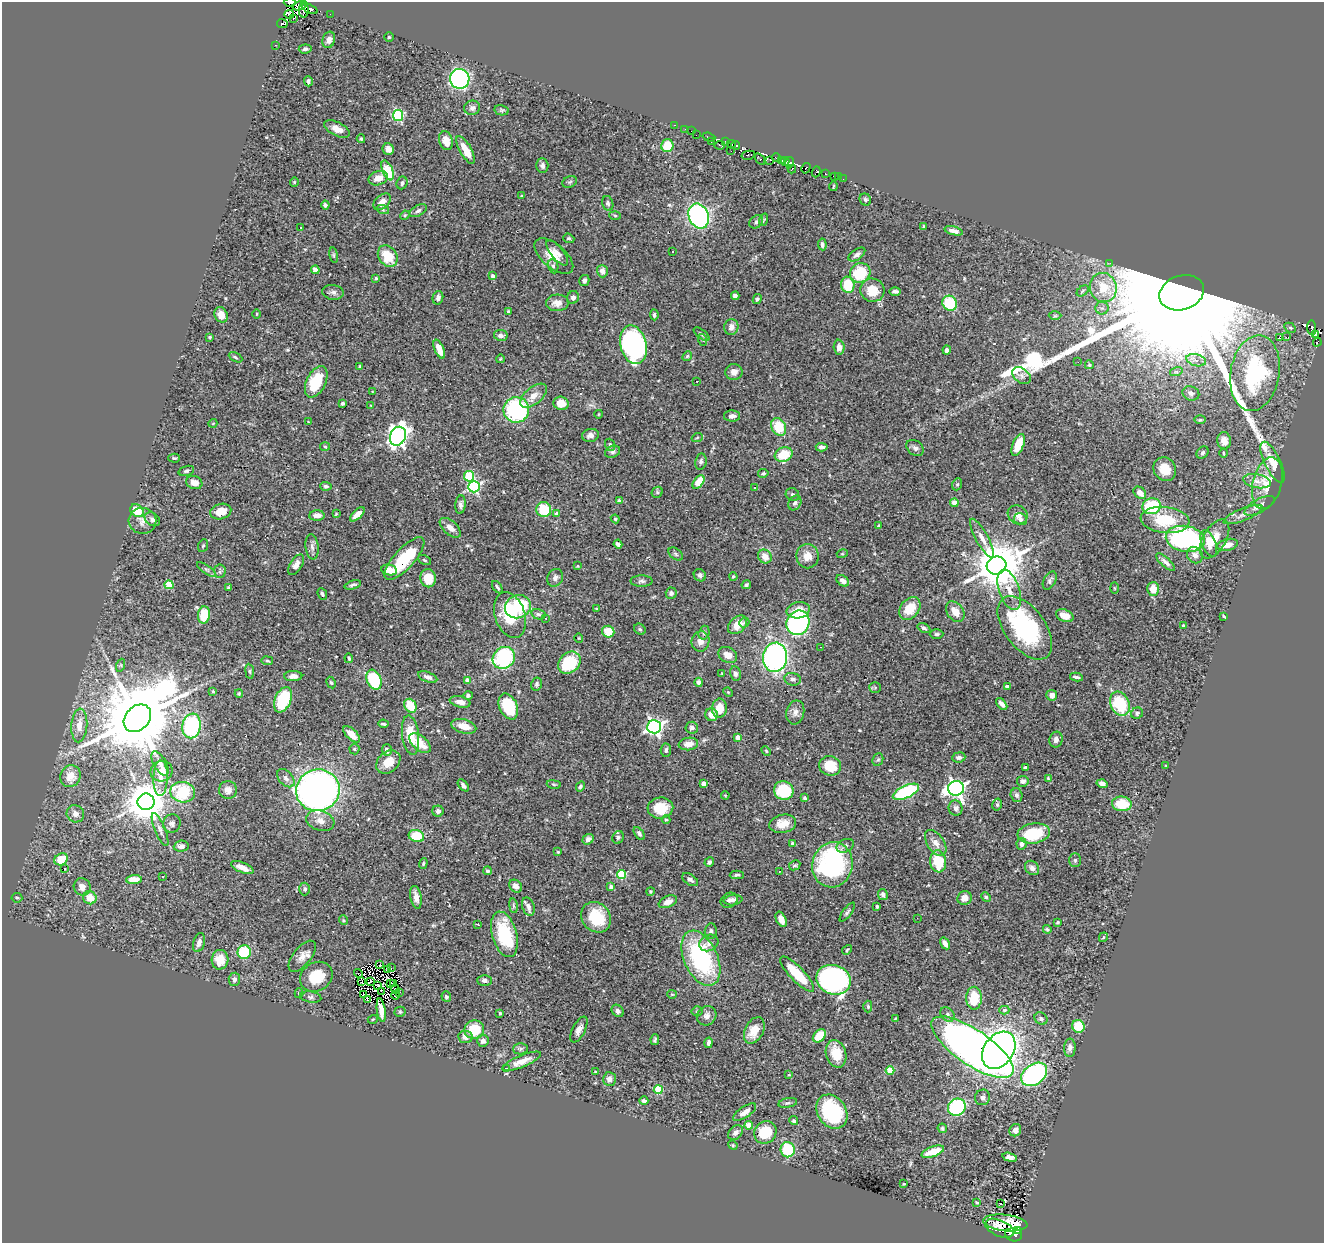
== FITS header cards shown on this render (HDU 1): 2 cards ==
NAXIS1  =                 1322
NAXIS2  =                 1241

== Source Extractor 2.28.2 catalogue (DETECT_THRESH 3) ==
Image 1322 x 1241 px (HDU 1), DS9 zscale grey, 1 PNG px = 1 image px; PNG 1326 x 1245 px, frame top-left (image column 1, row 1241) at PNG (2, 2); each listed source drawn as its Kron ellipse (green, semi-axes under 4 px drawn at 4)
Background 0.502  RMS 0.028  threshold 0.0851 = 3 sigma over >= 5 px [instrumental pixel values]
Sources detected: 523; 17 with non-positive FLUX_AUTO (blend fragments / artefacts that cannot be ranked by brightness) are neither listed nor drawn; of the other 506, the 500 brightest by FLUX_AUTO listed and drawn (6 fainter detections omitted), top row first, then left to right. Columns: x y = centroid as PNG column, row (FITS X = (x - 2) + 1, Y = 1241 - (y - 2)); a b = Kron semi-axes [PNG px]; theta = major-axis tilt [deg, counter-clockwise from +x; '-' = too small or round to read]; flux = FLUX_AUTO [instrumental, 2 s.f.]
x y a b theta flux
290 2 6 2 4 190
300 6 7 3 19 320
310 9 8 3 -25 180
304 10 8 5 90 320
289 14 5 2 - 27
330 14 2 2 - 5.3
293 19 3 2 - 1.9
282 24 5 2 - 49
389 37 4 4 - 2.2
329 40 8 6 73 9.6
275 45 3 2 - 4.5
305 49 6 4 6 4.5
460 79 10 9 - 590
308 81 5 3 - 4.3
472 108 8 7 - 6.3
501 110 7 5 -11 3.5
398 115 5 5 - 180
674 125 3 2 - 12
337 129 14 7 -26 16
685 129 3 2 - 2.3
691 131 2 2 - 4.7
696 135 3 2 - 8
709 137 6 3 -19 28
361 139 4 3 - 2.5
446 141 9 6 -72 20
725 141 3 2 - 17
711 142 2 2 - 7
731 144 4 3 - 97
720 145 5 2 - 31
736 145 4 3 - 290
667 146 6 6 - 46
388 149 6 5 - 13
466 150 15 6 -61 28
731 151 2 2 - 2
748 155 7 2 11 62
776 158 4 3 - 35
760 159 6 3 -56 100
769 160 3 2 - 64
781 160 4 3 - 180
785 161 4 4 - 660
789 163 6 3 79 380
542 166 7 6 - 5.3
806 168 5 2 - 43
792 169 4 3 - 58
388 170 10 5 -66 75
816 172 5 3 - 110
825 174 3 3 - 76
834 176 3 3 - 17
838 177 2 2 - 7.3
378 178 10 7 18 19
843 179 2 2 - 4.6
294 182 4 4 - 1.9
570 182 7 5 22 3.7
402 183 6 5 - 5.3
833 186 4 2 - 2.2
521 196 4 3 - 1.7
865 200 6 5 - 3.6
382 202 10 6 44 12
608 203 7 5 -75 4.1
325 205 4 3 - 4.2
383 210 6 4 -19 3.6
418 211 9 5 30 5.4
405 215 5 4 - 2
615 215 5 3 - 2
699 216 13 9 -67 360
763 220 6 4 70 2.4
756 222 7 5 43 4.2
924 227 4 3 - 2.4
301 228 3 3 - 17
954 231 9 4 -15 9
569 238 6 4 -20 3.2
822 244 6 4 -84 4.7
673 251 3 3 - 3.8
557 253 15 6 -51 12
334 255 8 4 -82 3.1
857 255 9 5 35 6
388 256 11 9 -54 47
554 256 23 12 -41 32
1110 263 4 4 - 3.4
553 266 7 5 -79 4.8
315 270 4 4 - 16
602 271 6 5 - 12
860 273 10 9 - 83
493 276 4 3 - 7.5
376 278 4 4 - 3
584 281 6 5 - 5.2
848 285 8 6 -80 58
1103 288 15 13 -73 46
872 290 12 11 - 37
895 291 6 3 -1 5
1083 291 7 4 38 3.1
333 292 11 7 -8 7.5
1182 293 23 17 18 230000
735 296 4 4 - 5.8
573 297 6 6 - 6.4
438 298 7 5 76 6.4
757 299 5 4 - 4
557 303 11 8 2 16
950 303 8 7 - 78
1102 308 6 6 - 5.8
509 312 3 3 - 2.9
256 314 5 3 - 1.6
221 315 8 6 -64 18
654 315 5 3 - 3.4
1055 316 6 4 1 2.7
731 327 8 7 - 11
1290 328 6 4 -29 2.8
1312 328 7 4 -85 79
702 334 9 4 -37 3.7
1316 334 4 3 - 8.2
501 335 7 5 -8 7.6
210 337 3 3 - 2.2
1286 337 2 2 - 2300
1279 338 3 3 - 15
703 340 6 4 -70 2
1317 342 4 2 - 10
633 345 19 13 -76 370
839 347 8 5 -88 10
439 349 10 4 -67 23
947 350 4 4 - 5.9
687 356 5 4 - 2.4
235 357 7 4 -28 3.1
500 359 4 2 - 1.4
1196 360 10 6 -14 11
1078 362 2 2 - 1
1089 365 4 4 - 2.6
360 366 3 3 - 3.3
734 372 8 8 - 12
1176 372 6 4 17 2.8
1255 373 38 24 80 210
1021 375 10 7 -38 8
697 381 3 2 - 2.4
316 382 17 9 64 71
373 392 3 2 - 1.3
1191 393 8 7 - 5.2
533 396 16 8 40 20
343 403 4 3 - 3.3
561 403 8 6 -16 20
371 406 3 2 - 1.4
516 410 13 13 - 230
599 414 4 3 - 1.4
732 416 8 5 -1 7.9
1200 420 6 3 1 2.2
308 422 2 2 - 1.1
213 423 4 3 - 1.3
779 427 9 7 -60 60
590 435 8 6 13 8.9
398 436 10 7 65 890
697 438 5 3 - 1.7
1224 441 8 7 - 14
610 445 6 4 -70 2.7
1018 445 11 5 68 39
325 447 5 3 - 1.8
822 447 6 4 -4 6.4
915 448 9 7 -39 6.1
612 452 8 6 24 4.8
1202 453 7 5 46 3.9
1223 453 4 3 - 1.7
784 454 9 7 21 50
174 458 5 4 - 2.5
701 462 8 5 80 5.4
1273 462 22 8 -64 28
1165 469 12 11 - 29
186 471 8 5 16 3.6
763 473 5 3 - 2.6
469 476 5 5 - 94
1257 481 14 7 -10 14
194 482 8 6 -20 14
698 482 8 4 53 45
1267 483 26 14 76 47
957 484 6 4 68 2.8
326 486 6 4 -6 3.9
474 487 6 5 - 300
754 488 2 2 - 1.5
657 492 6 5 - 3.4
1140 493 7 5 -41 14
792 494 7 6 - 4.9
619 501 4 3 - 2.4
795 503 8 6 59 5.8
954 503 4 4 - 18
460 505 9 5 84 5.7
1151 506 9 8 - 100
1259 506 16 6 29 18
544 510 7 7 - 59
137 511 7 5 -41 51
221 512 10 7 16 27
336 514 4 2 - 1.6
357 514 9 4 43 15
557 514 4 4 - 11
1018 515 10 9 - 12
1243 515 21 6 22 13
317 516 7 5 1 12
152 519 8 6 -37 6.7
615 519 4 4 - 1.9
1020 519 6 6 - 5.7
1165 520 24 13 -6 76
142 521 14 13 - 17
878 525 3 2 - 1.5
450 528 13 7 -42 15
982 538 22 6 -61 16
1185 539 20 13 -9 270
1214 539 21 11 59 39
1209 543 14 7 -67 17
618 544 4 4 - 7
1227 545 10 5 13 18
203 546 6 5 - 2.6
312 547 13 6 -83 7.5
676 554 8 5 -37 4.3
842 554 5 3 - 1.9
1195 555 8 7 - 11
765 556 7 6 - 20
807 556 12 11 - 21
404 559 27 10 48 89
425 560 7 4 -27 2.7
1165 562 12 4 -41 7.6
296 565 11 6 57 10
997 565 10 8 25 9400
578 566 4 3 - 1.7
206 569 11 4 -36 3.9
389 570 8 5 -10 20
220 571 7 5 85 4.3
700 575 6 6 - 4.7
733 577 4 3 - 3
428 578 9 7 -81 39
555 578 9 7 61 8.2
642 581 11 5 0 5.5
843 581 7 5 -38 12
1050 581 10 6 62 5.6
169 585 4 4 - 60
353 585 8 3 16 4.8
746 585 5 4 - 3.7
497 587 7 4 -55 3.5
228 588 3 3 - 2.8
1114 588 6 4 -88 1.9
1153 589 7 6 - 22
1009 590 21 10 -71 26
671 593 5 5 - 5.7
322 594 6 4 -67 3.9
518 607 13 11 23 92
910 608 13 9 52 40
597 609 4 3 - 2.1
798 610 12 8 10 26
955 612 11 8 -54 22
538 614 7 5 -16 4.1
204 615 8 6 84 54
510 615 23 15 -71 86
1065 616 9 6 -23 17
1224 616 4 3 - 1.9
546 618 2 2 - 1.3
744 623 5 4 - 3.7
798 623 13 11 62 260
737 625 11 7 43 24
1184 626 3 3 - 6.3
924 628 7 4 -31 4.1
1025 628 36 20 -53 260
640 629 6 5 - 3
608 632 6 6 - 38
704 633 7 5 73 4.5
936 634 7 5 1 3.4
579 638 5 3 - 1.4
700 641 10 9 - 13
820 647 3 2 - 1.1
728 655 10 7 -29 16
775 657 15 12 82 540
349 658 5 3 - 2.6
504 658 12 10 38 190
267 661 6 3 -9 2.1
569 663 12 10 44 97
121 665 7 4 72 2.9
250 671 7 4 -82 2.7
722 673 4 2 - 1.1
735 674 7 5 -77 5.6
293 676 9 5 2 10
428 677 10 5 -20 7.2
1076 677 6 2 -11 4.5
793 679 8 6 -10 6.1
374 680 10 7 -68 110
468 680 4 4 - 16
699 682 4 4 - 5.7
331 683 6 4 -61 2.7
536 684 7 5 77 4.1
875 687 5 5 - 2.7
1007 687 4 3 - 4
213 691 4 4 - 1.8
728 692 5 3 - 1.8
239 693 4 4 - 2.2
1052 695 5 5 - 12
468 696 4 4 - 4.6
283 700 13 8 67 120
460 702 10 5 -12 13
1002 704 7 3 -50 8.3
1120 704 12 9 -63 93
410 706 7 5 -58 45
508 706 13 9 -65 91
719 708 9 7 82 27
795 712 12 9 77 10
1137 713 6 5 - 4.1
711 715 6 6 - 21
137 718 15 12 46 28000
383 724 5 3 - 3.1
79 725 17 8 86 20
192 726 12 9 81 160
464 726 13 7 -15 22
654 727 7 6 - 670
692 728 6 6 - 5.9
351 734 10 5 -45 19
410 735 20 8 -83 43
738 737 4 4 - 18
1056 740 8 6 80 6.8
420 743 13 7 -40 32
688 744 10 6 8 14
354 749 5 5 - 2.6
387 750 6 4 -73 7.3
666 750 6 5 - 4.5
766 751 6 3 -46 2.1
959 757 6 5 - 6.8
878 760 6 5 - 3
388 762 13 10 42 24
160 764 14 6 -61 10
830 766 11 9 -16 43
1166 766 3 3 - 1.7
1026 767 4 3 - 3.6
162 771 11 10 - 22
70 776 11 10 - 17
161 778 17 7 88 19
286 778 11 7 -48 8.6
1048 778 4 3 - 1.7
1023 781 6 5 - 6.6
704 783 4 4 - 14
554 784 7 3 -9 2.4
1102 784 5 4 - 8.5
463 785 7 4 -48 5.8
580 786 5 3 - 3.6
956 788 8 7 - 790
228 790 9 9 - 12
318 790 22 20 18 1100
784 790 10 9 - 87
183 792 12 10 -11 98
906 792 14 6 24 170
725 795 4 3 - 1.5
1017 795 7 6 - 4.8
805 798 3 3 - 3.5
146 802 8 8 - 6000
1122 804 10 7 -4 48
997 805 6 4 76 3.2
660 808 13 10 4 46
956 808 8 7 - 7.7
438 811 5 5 - 5.7
75 814 9 8 - 9.8
666 820 4 4 - 2.2
320 821 14 10 -17 15
172 824 9 8 - 7.1
783 824 13 9 10 24
160 830 17 5 -67 8.2
639 833 7 4 -54 5.2
1034 833 16 10 8 82
416 836 8 6 -19 56
618 837 6 5 - 3.8
588 839 6 5 - 6.5
792 843 4 4 - 2
936 843 14 8 -56 16
1021 844 6 5 - 6.4
181 846 7 5 5 8.3
845 846 9 6 26 6.3
558 852 3 3 - 1.6
61 859 7 5 33 39
1075 860 7 5 88 4
938 861 11 8 -82 69
709 862 5 4 - 5.2
423 863 5 4 - 2.1
795 865 6 4 27 3.1
832 865 23 20 75 300
65 868 3 2 - 3.2
242 868 12 5 -24 16
1032 868 8 6 -46 8.1
487 871 4 4 - 4.1
779 871 3 3 - 1.9
622 874 5 4 - 98
737 875 7 4 2 4
163 877 3 2 - 2.1
134 880 8 4 3 24
690 880 9 5 -32 5.5
516 886 7 5 -42 8
82 887 9 8 - 13
611 887 4 3 - 6.8
305 889 6 5 - 4.3
650 891 4 4 - 2.3
883 895 6 4 -63 5.8
416 897 11 5 -80 11
986 897 5 4 - 3.4
17 898 5 4 - 3.1
90 898 7 6 - 28
965 898 7 7 - 13
729 900 9 7 32 6.1
733 900 9 5 8 6.8
668 902 10 5 24 13
513 906 7 3 -81 2.6
877 906 3 3 - 2.6
528 907 9 6 -72 9.8
847 912 11 4 54 4.4
596 917 16 14 -49 64
917 918 2 2 - 2.3
781 919 8 5 -64 13
343 920 5 3 - 1.9
1058 922 4 3 - 2.2
477 924 3 2 - 1.4
1047 929 4 4 - 2.9
711 931 8 6 83 5.3
504 934 23 12 -74 110
1103 937 5 4 - 2.1
199 943 10 5 74 9.1
709 943 10 8 28 9.5
945 943 6 4 -58 10
847 950 5 4 - 2.3
244 952 7 6 - 84
302 956 19 9 52 16
701 958 29 16 -66 230
220 960 10 8 86 28
380 965 3 2 - 2.7
391 968 2 2 - 2.9
388 969 4 2 - 3.4
358 974 5 2 - 1.3
797 974 23 7 -46 63
316 977 17 14 31 48
234 979 6 5 - 7
484 980 7 5 0 5.5
833 980 17 14 -20 590
370 981 3 2 - 2.6
361 982 2 2 - 1.5
391 983 4 2 - 2.5
394 983 4 2 - 1.7
378 985 4 2 - 2.1
395 989 5 2 - 1.9
382 992 4 2 - 1.4
400 992 4 2 - 4.6
299 993 5 4 - 3
672 994 5 4 - 2
364 995 2 2 - 2.4
395 995 4 2 - 1.1
311 997 11 5 -8 5.2
446 997 5 4 - 3.5
974 998 11 8 88 57
367 1000 3 2 - 2.2
868 1007 6 4 -88 2.6
381 1010 12 4 -83 15
1004 1010 5 4 - 4.4
618 1011 7 5 -50 5.5
697 1011 5 5 - 2.7
400 1012 5 5 - 2.2
500 1013 3 3 - 1.9
947 1014 8 6 -45 5.4
707 1016 10 9 - 9.8
896 1018 3 2 - 1.7
373 1019 5 3 - 1.7
1041 1019 7 5 -38 5.1
1078 1026 6 6 - 49
474 1030 10 9 - 54
579 1030 14 6 63 11
754 1030 14 9 63 30
819 1036 7 5 47 35
465 1037 7 6 - 12
655 1040 5 2 - 3.1
483 1041 6 6 - 7.1
708 1043 5 3 - 5.3
972 1047 48 17 -34 2100
1070 1048 9 5 89 8.3
521 1049 7 5 2 4.3
999 1050 20 15 55 1000
836 1054 14 10 -73 41
522 1061 21 6 23 18
506 1068 3 3 - 11
890 1071 4 4 - 51
596 1072 3 3 - 2.5
1034 1074 14 10 37 310
789 1075 4 2 - 1.1
609 1079 7 6 - 9.2
658 1090 4 4 - 85
983 1097 8 7 - 7.1
644 1101 4 3 - 4.7
788 1103 9 4 11 4.2
957 1107 9 8 - 160
745 1112 13 5 34 12
832 1112 18 14 -56 170
794 1121 5 4 - 3.8
749 1125 4 4 - 34
942 1128 5 4 - 3
1015 1130 6 5 - 11
765 1132 12 10 51 61
735 1133 8 6 43 7.6
733 1145 5 4 - 2.2
788 1150 8 7 - 95
933 1152 12 5 20 34
1010 1157 7 4 -15 9.2
904 1184 3 3 - 1.6
977 1202 3 2 - 1.8
1001 1204 3 3 - 23
1005 1223 22 8 -6 27
999 1228 15 8 -23 12
1018 1231 4 3 - 10
1014 1235 8 6 -13 98
At the frame edge (FLAGS 8, measured only in part): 1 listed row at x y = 290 2
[6 fainter detections neither listed nor drawn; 17 non-positive-flux detections neither listed nor drawn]